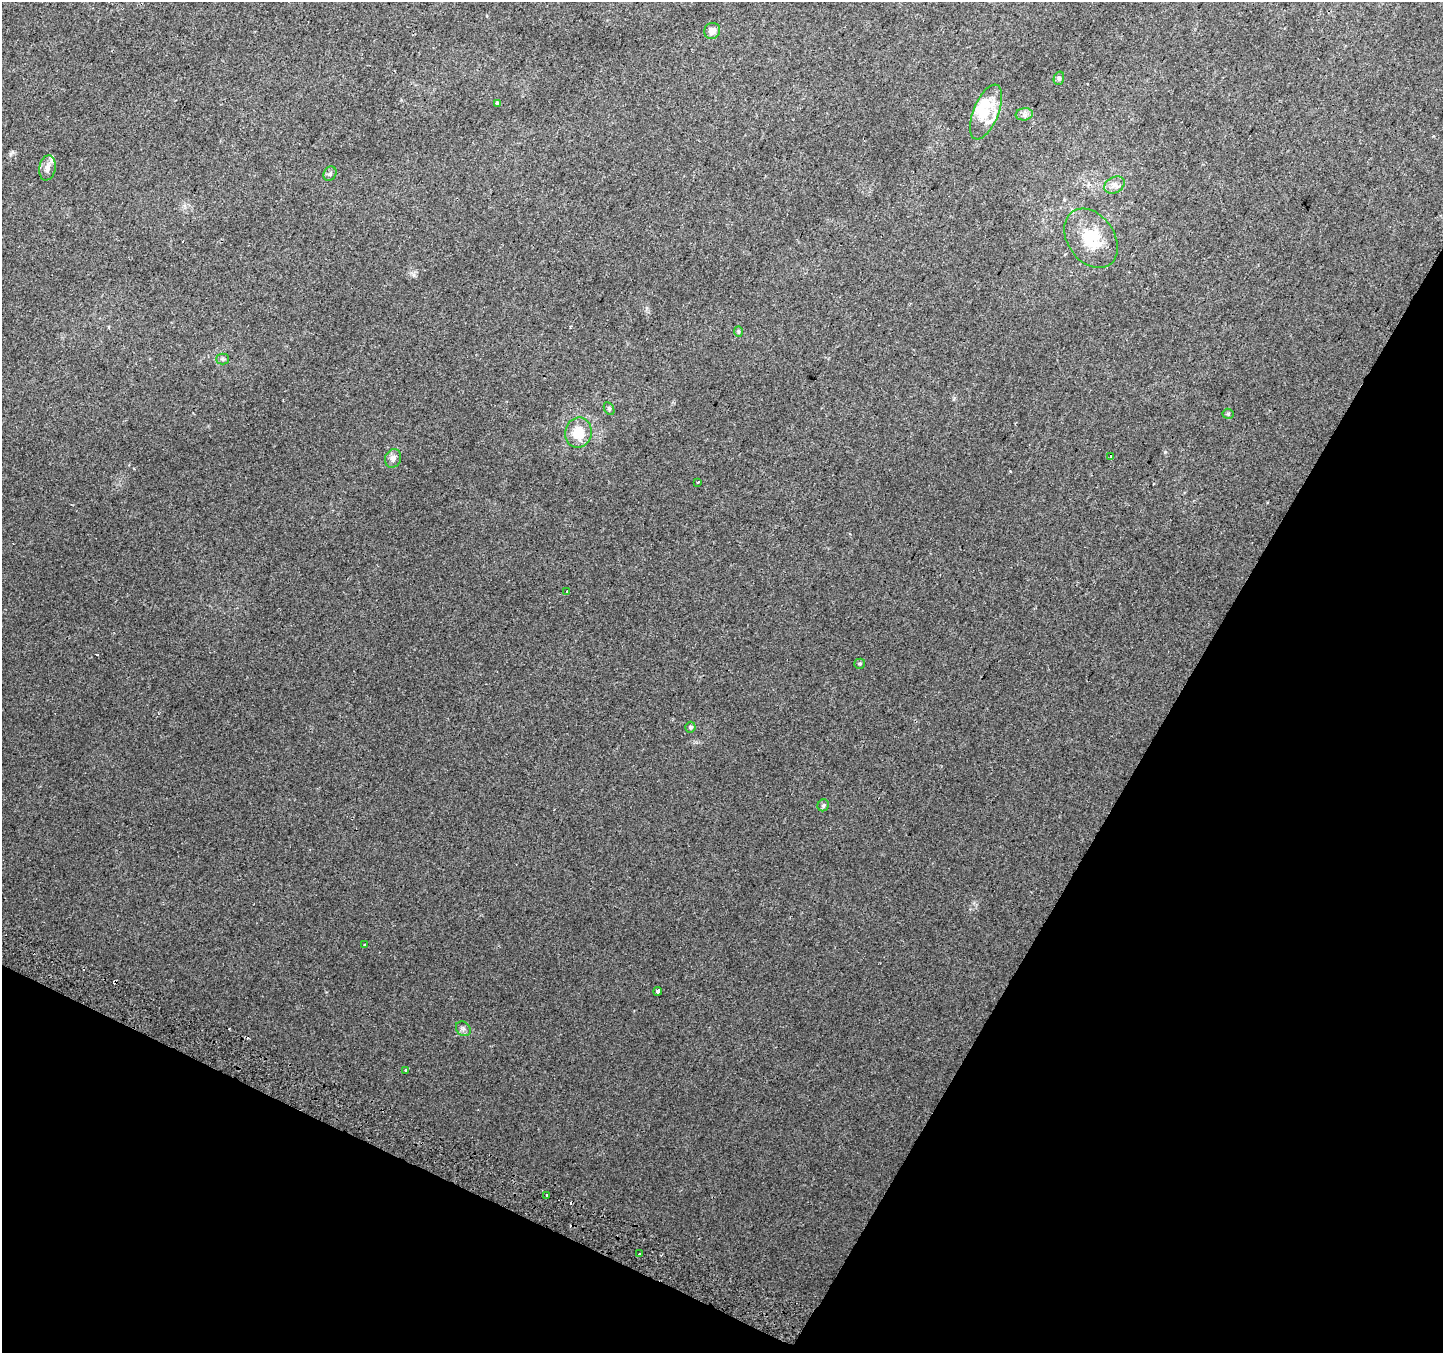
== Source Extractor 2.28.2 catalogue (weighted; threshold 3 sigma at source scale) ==
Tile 15 of 4 x 4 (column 3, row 4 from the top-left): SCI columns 2913-4353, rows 303-1653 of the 5817 x 5943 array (HDU 1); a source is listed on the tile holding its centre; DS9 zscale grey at full resolution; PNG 1445 x 1355 px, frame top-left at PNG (2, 2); each listed source drawn as its Kron ellipse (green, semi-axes under 4 px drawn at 4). Shown black and unused: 26% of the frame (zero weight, under 2 of 3 exposures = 2% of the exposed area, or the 3 px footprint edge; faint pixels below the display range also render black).
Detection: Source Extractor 2.28.2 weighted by HDU 2 'WHT'; one run over the whole footprint, this tile lists its part. Background 0.00904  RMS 0.004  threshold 0.0181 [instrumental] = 3 sigma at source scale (4.5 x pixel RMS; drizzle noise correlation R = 1.50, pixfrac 1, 0.0396/0.0396 arcsec/px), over >= 5 px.
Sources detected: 32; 2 inside a brighter object's white glare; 3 cosmic-ray / hot-pixel residue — neither listed nor drawn; the other 27 listed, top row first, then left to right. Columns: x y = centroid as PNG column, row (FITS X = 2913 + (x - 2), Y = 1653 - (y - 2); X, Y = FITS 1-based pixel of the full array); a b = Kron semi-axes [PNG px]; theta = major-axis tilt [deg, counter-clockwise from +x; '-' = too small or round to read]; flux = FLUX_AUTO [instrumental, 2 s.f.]
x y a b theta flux
712 31 8 8 - 2.8
1059 78 7 5 75 0.81
497 103 4 3 - 1.2
986 112 29 12 68 9.3
1024 114 9 6 7 1.3
47 168 13 8 79 2.7
330 174 7 6 - 0.98
1114 185 11 8 31 2.1
1091 238 32 23 -55 16
738 331 5 4 - 0.51
223 359 6 5 - 0.73
609 409 7 5 -64 0.72
1228 414 5 5 - 0.53
578 433 15 13 79 8.6
1111 457 3 3 - 0.57
393 458 9 8 - 1.8
698 482 3 2 - 0.3
567 591 3 2 - 0.26
860 664 5 5 - 0.55
690 727 5 5 - 0.8
823 805 6 5 - 0.91
365 945 3 3 - 0.37
658 991 4 3 - 2.8
463 1029 8 6 -44 1.1
406 1070 3 3 - 3.7
547 1195 3 3 - 1.3
640 1254 3 2 - 0.63
Unlisted compact peaks at least as high as the median listed source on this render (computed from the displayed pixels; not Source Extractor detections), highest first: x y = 1165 452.